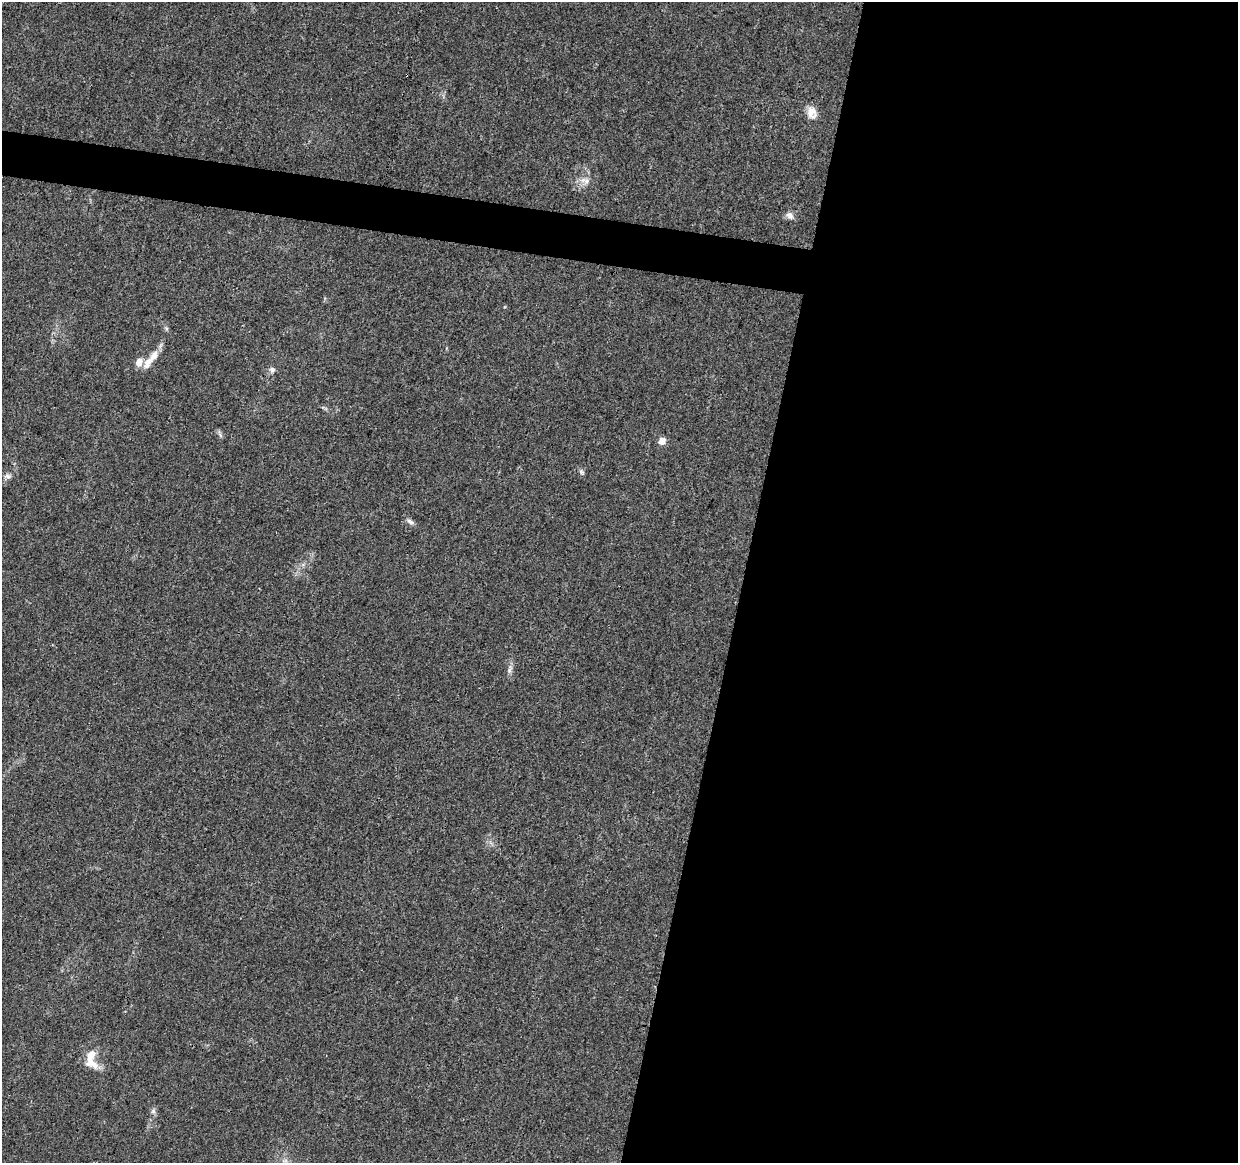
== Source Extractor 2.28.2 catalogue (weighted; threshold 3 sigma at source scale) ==
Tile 12 of 4 x 4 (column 4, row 3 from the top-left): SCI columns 3707-4942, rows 1386-2546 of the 4953 x 5153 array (HDU 1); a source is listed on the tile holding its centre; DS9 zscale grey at full resolution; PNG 1240 x 1165 px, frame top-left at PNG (2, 2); no overlay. Shown black and unused: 43% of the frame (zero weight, under 3 of 4 exposures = <1% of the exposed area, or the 3 px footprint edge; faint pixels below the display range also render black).
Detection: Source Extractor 2.28.2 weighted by HDU 2 'WHT'; one run over the whole footprint, this tile lists its part. Background 0.0224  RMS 0.0028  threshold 0.0127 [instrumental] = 3 sigma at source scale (4.5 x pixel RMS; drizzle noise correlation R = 1.50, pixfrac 1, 0.0396/0.0396 arcsec/px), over >= 5 px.
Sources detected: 17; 2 inside a brighter listed object's ellipse — not listed separately; the other 15 listed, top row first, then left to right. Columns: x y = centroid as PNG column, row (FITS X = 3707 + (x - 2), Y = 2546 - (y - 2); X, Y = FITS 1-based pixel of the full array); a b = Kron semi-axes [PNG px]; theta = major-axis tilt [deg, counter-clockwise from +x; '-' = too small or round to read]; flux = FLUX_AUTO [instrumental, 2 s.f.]
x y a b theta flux
406 75 3 2 - 0.34
812 112 17 12 -72 2.7
583 180 10 6 21 1.5
790 215 11 9 -44 1.4
154 355 17 9 55 3.1
139 362 11 8 63 2.1
272 370 8 8 - 0.99
220 435 8 4 -54 0.59
662 441 7 6 - 2.5
582 472 6 6 - 0.56
8 476 10 6 -9 0.9
410 521 12 5 -36 0.98
510 669 14 4 72 1
91 1056 18 10 68 3.2
153 1111 7 6 - 0.71
Overlapping masked pixels (flux is a lower limit): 1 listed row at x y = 406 75